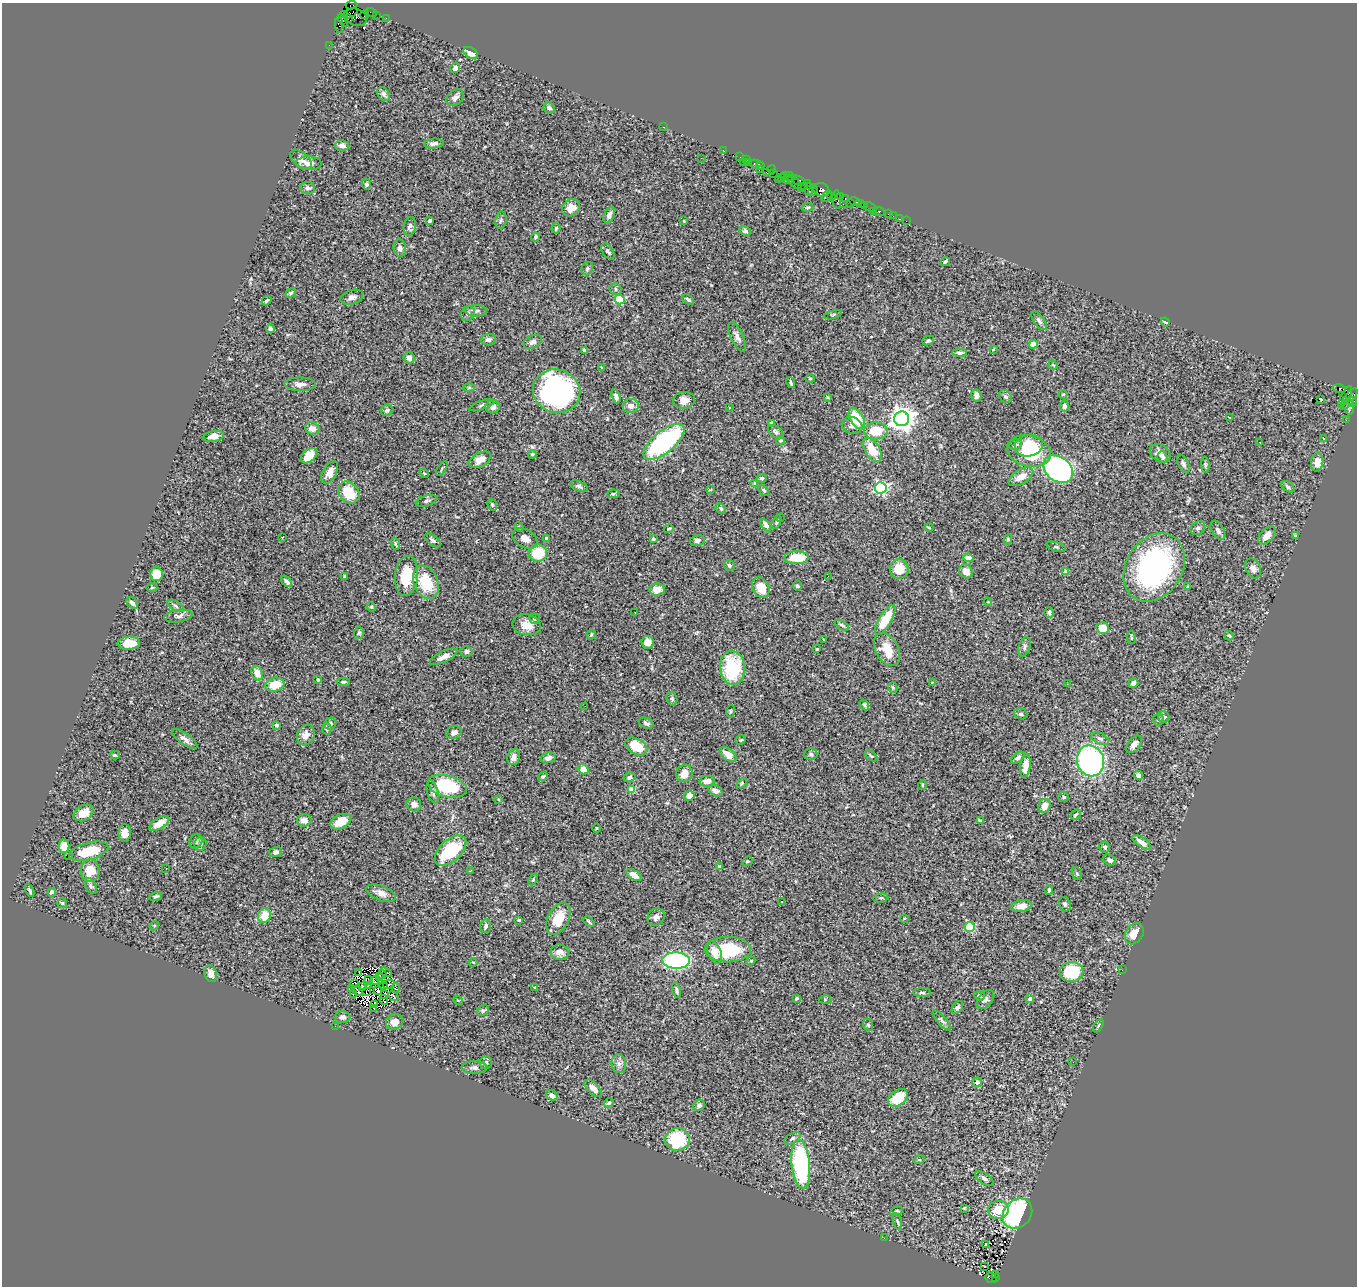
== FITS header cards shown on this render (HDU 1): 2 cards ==
NAXIS1  =                 1355
NAXIS2  =                 1284

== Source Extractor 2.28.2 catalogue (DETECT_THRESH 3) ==
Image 1355 x 1284 px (HDU 1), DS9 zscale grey, 1 PNG px = 1 image px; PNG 1359 x 1288 px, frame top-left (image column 1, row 1284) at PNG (2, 3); each listed source drawn as its Kron ellipse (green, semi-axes under 4 px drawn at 4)
Background 1.55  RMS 0.06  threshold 0.181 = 3 sigma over >= 5 px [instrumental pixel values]
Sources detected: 408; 2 with non-positive FLUX_AUTO (blend fragments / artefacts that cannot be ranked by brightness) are neither listed nor drawn; the other 406 listed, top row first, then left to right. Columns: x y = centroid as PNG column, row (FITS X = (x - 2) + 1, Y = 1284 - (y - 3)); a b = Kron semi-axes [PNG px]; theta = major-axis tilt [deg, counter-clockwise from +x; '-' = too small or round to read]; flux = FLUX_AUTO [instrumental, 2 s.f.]
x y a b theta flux
352 5 6 2 8 13
371 12 5 2 - 70
350 13 8 3 31 250
344 15 3 3 - 91
364 15 4 2 - 66
376 15 2 2 - 18
356 17 12 8 -23 610
349 18 4 3 - 300
386 18 2 2 - 34
343 20 7 3 -59 270
339 25 8 4 -87 300
329 45 2 2 - 22
471 53 8 5 -29 36
455 68 5 5 - 18
384 94 7 5 -49 13
455 98 10 7 39 19
549 108 6 5 - 12
664 127 3 2 - 58
434 144 10 5 6 16
342 145 7 5 1 17
723 150 2 2 - 26
740 157 2 2 - 34
701 158 2 2 - 1.6
301 159 12 7 -39 19
746 159 3 2 - 87
743 162 2 2 - 130
749 162 3 2 - 63
309 163 13 7 -2 26
757 165 8 3 -19 210
760 165 3 3 - 110
772 169 4 3 - 84
759 170 3 2 - 81
766 172 3 2 - 110
774 173 3 2 - 25
785 176 4 2 - 81
789 176 5 3 - 140
781 177 4 2 - 57
778 179 2 2 - 32
788 180 4 2 - 170
798 180 6 3 -22 180
794 182 10 4 -40 300
807 183 4 2 - 180
366 184 5 4 - 7.7
804 186 3 2 - 70
308 188 7 6 - 10
801 188 2 2 - 47
809 189 6 3 85 490
813 190 6 3 66 210
821 190 8 6 -17 630
826 196 6 2 56 60
831 196 2 2 - 68
840 196 3 2 - 99
845 199 3 2 - 84
837 200 9 3 -86 300
855 201 6 3 -21 310
850 203 4 3 - 78
843 204 2 2 - 53
860 204 5 4 - 99
864 206 3 3 - 120
808 207 6 3 7 4.9
870 207 6 2 -26 66
571 208 10 8 37 45
873 211 2 2 - 22
879 211 6 3 -20 170
888 214 2 2 - 20
609 215 8 5 67 13
893 216 2 2 - 11
899 219 3 2 - 17
501 220 8 5 78 10
430 221 4 3 - 7.8
684 221 4 2 - 3
906 221 2 2 - 6
410 226 9 6 81 13
556 228 5 4 - 5.7
745 231 6 4 -29 7.1
535 237 4 3 - 6.9
400 248 9 6 -82 16
608 251 9 5 -55 9.9
945 261 5 4 - 7.7
587 269 7 5 59 7.7
616 289 6 5 - 8.2
291 293 6 4 31 7.1
352 297 11 7 19 18
688 299 6 4 -33 9.2
620 300 5 5 - 290
266 301 5 3 - 6.9
476 311 11 5 -1 11
468 314 8 6 50 11
833 315 9 3 15 4.4
1039 321 11 5 -53 11
1165 322 5 2 - 4.7
270 328 5 4 - 8.4
737 337 16 6 -65 20
488 340 7 6 - 13
928 341 6 4 23 8.6
533 342 10 6 24 16
1033 344 4 4 - 67
993 349 3 2 - 3.6
584 350 4 3 - 20
959 353 7 4 -3 8.4
409 358 6 5 - 18
1053 365 4 3 - 4.1
601 367 3 2 - 2.3
810 378 5 3 - 3.7
791 382 5 3 - 6.7
300 384 16 6 -1 24
469 388 6 4 0 5.2
1339 388 7 3 -12 840
557 391 24 21 -18 1100
1063 394 4 4 - 3.5
976 395 6 5 - 20
616 396 7 3 -73 13
827 397 3 3 - 3.9
1006 397 7 5 -43 9.5
1345 397 12 3 61 310
1320 399 4 2 - 4.5
1349 399 13 5 54 530
684 400 11 8 3 33
1352 402 5 4 - 310
482 405 13 4 20 11
631 406 8 7 - 26
1064 406 5 4 - 12
1349 406 8 5 -78 260
493 407 7 6 - 21
729 407 3 3 - 12
387 410 6 5 - 11
1229 417 3 2 - 5.7
857 418 11 6 -60 120
902 419 7 7 - 4100
1346 420 2 2 - 19
771 423 4 3 - 14
852 425 10 8 -18 19
312 428 7 6 - 26
876 431 12 8 0 120
776 432 8 5 -37 11
214 436 10 5 10 33
1323 439 3 3 - 3.8
780 440 4 4 - 5.5
664 442 25 11 39 640
1260 442 2 2 - 3.2
1015 445 6 5 - 8.5
1029 445 14 11 9 110
872 450 13 7 -58 84
1029 451 22 15 -13 240
1160 453 11 8 -35 22
532 454 4 4 - 5.4
309 456 9 6 45 78
1162 457 6 5 - 10
480 460 12 7 29 41
1317 462 9 6 84 34
1183 464 10 5 -62 11
1205 465 8 4 -86 6.5
442 469 8 2 55 3.6
1058 469 16 12 -39 970
330 472 12 6 61 37
424 473 5 4 - 4
1021 477 14 7 31 43
762 478 5 3 - 6
754 483 4 4 - 7.1
579 486 9 5 -22 9.4
1288 487 7 4 -35 8.8
881 488 6 5 - 750
710 490 4 2 - 2.9
764 490 6 4 -46 7.1
349 493 12 9 -52 110
613 494 6 4 6 5.8
427 501 11 5 15 11
492 505 6 4 -69 6.2
721 508 6 4 -47 6.1
780 517 3 2 - 3.7
777 522 7 4 64 6.2
766 525 7 4 -57 33
519 527 5 4 - 4.5
929 528 4 3 - 3.3
1198 528 8 6 36 12
669 529 5 3 - 4.8
1218 530 10 6 -57 15
1267 535 10 6 45 36
1295 536 4 3 - 6.3
283 537 3 2 - 2.7
525 538 14 9 -30 29
547 538 3 3 - 18
653 539 3 3 - 12
1008 539 5 4 - 4.9
433 540 9 5 -38 11
697 540 7 5 12 11
395 544 6 4 -72 6.6
1056 547 10 4 -16 7.9
538 553 9 8 - 120
797 558 12 6 1 100
968 558 5 4 - 44
729 565 6 5 - 7.8
1154 567 36 28 57 840
1253 568 10 7 -65 21
899 569 10 9 - 73
966 571 7 6 - 35
1066 572 4 4 - 32
156 574 7 6 - 87
344 576 4 3 - 5.7
407 576 20 11 83 140
828 576 3 2 - 4.1
287 581 7 4 -46 13
426 582 17 12 -68 130
797 586 5 4 - 8.1
1188 587 4 4 - 7.2
152 588 5 3 - 4
761 588 11 8 -65 68
657 589 7 6 - 39
988 602 4 3 - 3.5
132 603 7 5 -45 13
176 606 9 4 -28 11
371 607 5 4 - 5
635 612 2 2 - 2.3
1049 612 5 4 - 7.8
178 616 14 6 9 16
535 619 5 5 - 6.7
885 620 17 6 59 120
527 625 14 10 -10 47
842 625 8 4 -31 7.3
1103 628 6 5 - 60
359 633 6 5 - 6.6
591 635 5 3 - 5.5
1229 635 5 4 - 5.4
1131 637 7 2 -81 3.5
823 639 3 2 - 2.3
647 642 6 6 - 29
129 643 11 6 4 58
1025 647 10 5 71 10
817 649 3 2 - 3.8
887 650 18 11 -61 75
466 651 6 5 - 14
444 657 15 5 25 28
732 668 17 12 -84 260
257 673 7 5 -67 30
318 680 4 3 - 4.6
343 682 6 4 1 7
932 683 4 2 - 2.9
1133 683 5 4 - 15
1067 684 3 2 - 6.6
275 685 9 7 14 83
893 688 5 4 - 5.8
672 699 7 5 -73 8.6
864 705 5 3 - 6
585 706 2 2 - 2.1
730 711 6 3 82 4.1
1021 714 7 5 -16 7.6
1164 717 6 5 - 12
1158 720 6 5 - 6.9
646 723 8 5 -24 12
330 724 6 5 - 8.4
276 725 3 3 - 11
327 729 6 4 -80 7.8
454 732 8 6 18 20
306 735 10 8 63 29
185 739 15 5 -36 22
1100 739 10 5 -24 11
741 740 5 4 - 5
1134 744 10 6 51 23
636 747 12 7 -32 100
728 754 10 5 -39 42
811 754 6 6 - 7.8
115 755 5 3 - 5.9
871 756 7 3 -39 5.4
514 757 8 6 74 23
548 758 7 5 17 14
1018 758 8 4 39 9
1090 761 15 13 -72 830
1025 766 12 5 81 44
583 769 6 5 - 43
684 773 9 8 - 36
1138 775 5 4 - 21
543 776 5 3 - 5.5
629 777 6 5 - 13
707 781 7 5 10 29
742 783 6 4 46 5.4
922 785 5 3 - 3.5
447 786 20 10 -14 240
632 789 4 4 - 84
715 791 7 5 -28 19
433 792 12 5 -75 12
689 796 5 5 - 35
1064 797 5 5 - 6.5
498 799 4 2 - 2.5
414 804 7 7 - 21
1044 806 7 6 - 32
84 813 11 7 29 40
1076 815 5 2 - 4.4
304 820 7 6 - 21
981 821 4 4 - 12
341 822 11 7 26 70
159 823 11 5 31 39
596 828 4 3 - 3.7
125 833 9 6 -90 28
196 841 7 6 - 9.9
1142 842 11 4 -35 32
200 844 7 6 - 9.2
64 846 7 5 89 44
1105 847 6 5 - 7.8
89 851 20 8 15 110
451 851 19 11 43 230
275 852 6 5 - 15
68 855 2 2 - 31
1109 860 7 5 -30 10
747 861 6 4 20 5.2
720 867 4 3 - 7.4
166 869 3 2 - 5.6
471 870 3 2 - 6.8
90 871 11 9 -90 78
1077 873 6 5 - 5.9
634 875 8 4 -31 28
533 880 6 4 64 4.7
91 886 8 5 -60 9.1
30 890 6 3 -61 6.9
1049 890 4 3 - 8.4
51 892 4 4 - 13
381 893 15 7 -21 28
155 896 6 4 18 8.4
881 898 7 4 7 6.6
782 901 3 2 - 4
62 903 5 5 - 4.8
1065 904 7 5 -70 9.1
1021 906 10 6 9 31
264 916 7 6 - 62
656 917 9 8 - 20
904 918 3 2 - 4
558 919 17 10 63 87
519 920 3 3 - 5.9
589 921 6 3 -43 6.9
154 926 5 4 - 4.1
486 926 7 5 72 13
970 927 5 5 - 170
1134 934 11 8 56 54
728 950 23 12 0 210
560 952 9 7 -8 21
715 953 12 6 -69 56
676 961 14 8 -2 620
751 961 4 4 - 4.1
473 962 4 2 - 3.4
1122 970 2 2 - 1.8
359 972 3 2 - 6
386 972 6 3 -29 2.1
1071 972 12 10 6 220
211 974 8 6 -70 19
382 974 4 2 - 3.2
380 977 4 2 - 0.89
368 980 4 3 - 1.4
375 981 4 3 - 2.5
355 984 3 2 - 2
389 984 6 2 25 7.1
368 985 3 2 - 3.2
363 986 3 2 - 4.5
384 986 4 2 - 4.4
535 987 4 3 - 3.3
396 988 4 2 - 3.5
351 989 3 2 - 3
676 990 8 4 -78 8.5
358 991 6 2 -50 0.63
378 991 3 2 - 4.7
366 992 2 2 - 5
922 993 9 3 0 7.3
385 994 3 3 - 0.78
353 995 2 2 - 4.7
393 996 6 3 -42 5.8
979 996 5 4 - 9.6
797 998 3 3 - 6.1
825 999 6 4 -1 4.7
985 999 11 7 50 14
1030 999 4 3 - 26
384 1000 5 2 - 4.2
458 1000 5 4 - 4.7
375 1004 3 2 - 3.6
957 1007 7 5 53 9.5
374 1008 3 2 - 4.3
483 1010 6 5 - 8.4
342 1017 8 6 0 17
942 1021 12 4 -50 10
395 1022 9 7 23 34
868 1025 6 5 - 5.9
335 1026 2 2 - 29
1098 1026 7 3 60 4.9
486 1062 6 6 - 9.6
1073 1062 2 2 - 2.7
619 1064 9 7 -81 19
474 1068 12 6 1 15
977 1082 5 4 - 15
593 1088 11 5 -46 30
552 1095 6 4 -35 17
898 1098 11 7 33 82
609 1103 5 3 - 7.3
699 1105 6 5 - 15
792 1138 9 5 30 11
677 1139 12 11 - 220
919 1160 6 4 16 4.1
801 1164 24 9 -84 560
984 1178 10 5 -35 13
964 1208 3 3 - 3.4
998 1210 10 9 - 68
896 1211 7 4 26 5.9
1017 1214 16 13 48 530
898 1222 8 2 -75 5.4
884 1238 3 2 - 4.1
986 1244 3 2 - 2.7
984 1266 3 2 - 9.4
996 1274 3 2 - 150
991 1278 6 5 - 350
995 1278 3 3 - 130
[2 non-positive-flux detections neither listed nor drawn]